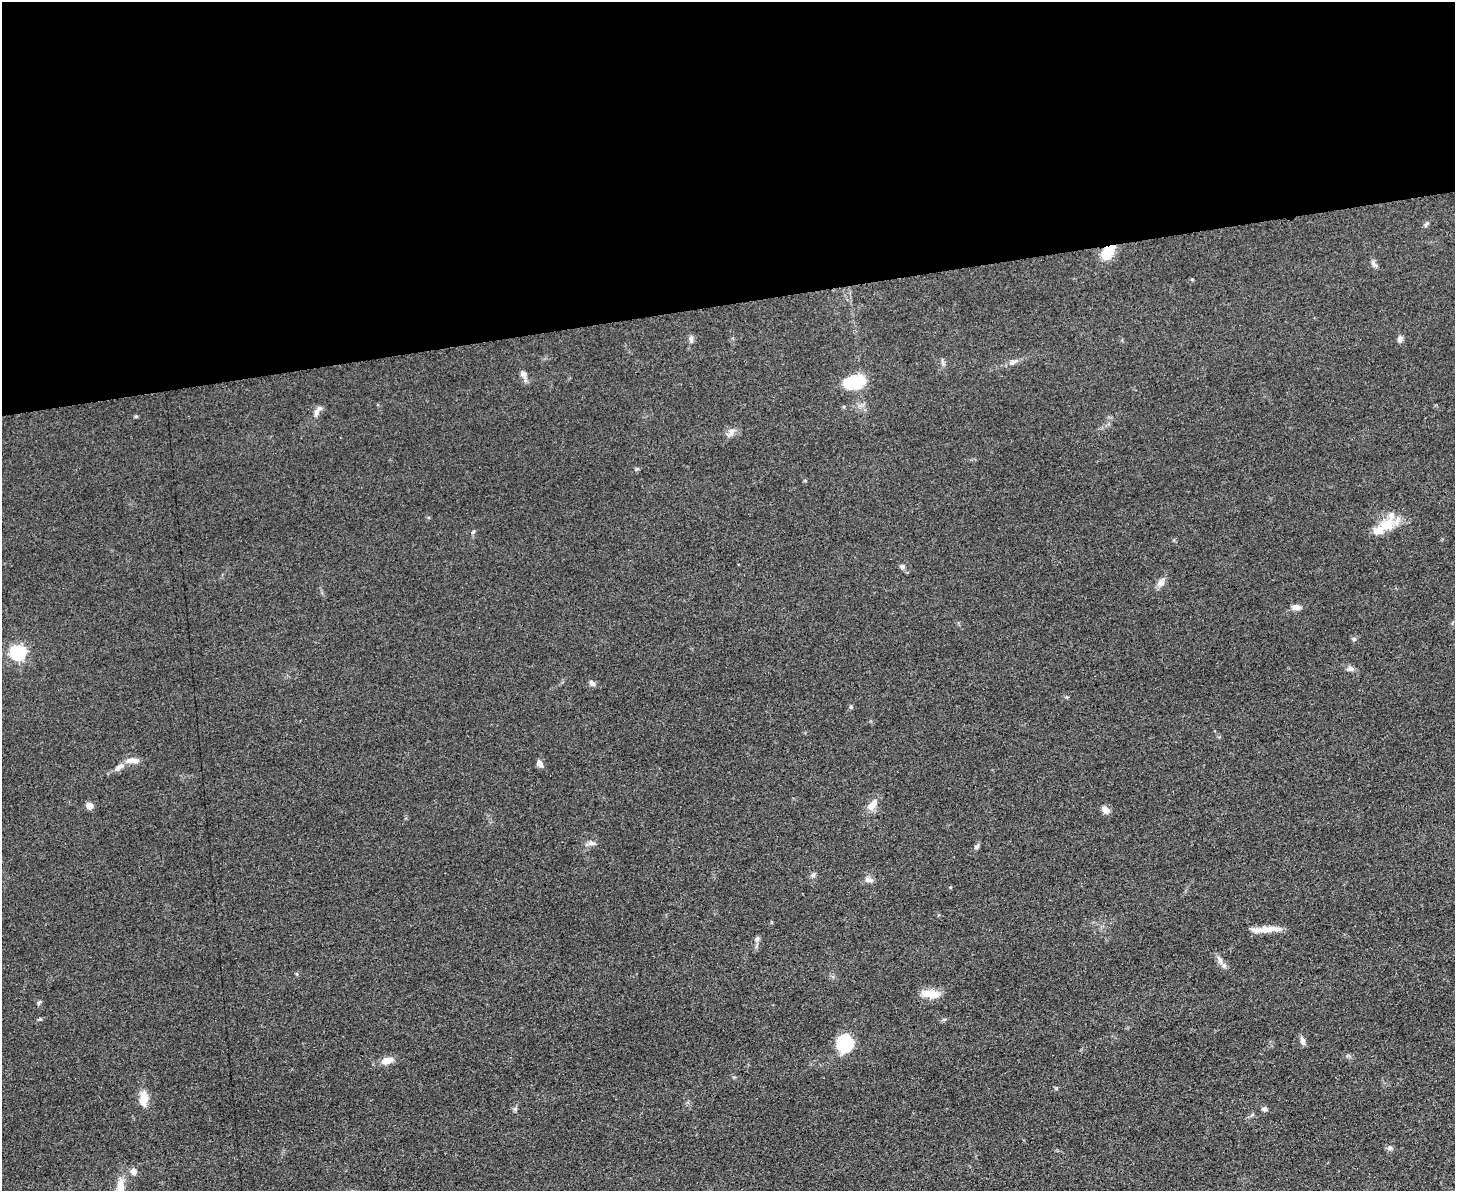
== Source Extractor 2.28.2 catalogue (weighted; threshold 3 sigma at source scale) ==
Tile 2 of 3 x 4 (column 2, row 1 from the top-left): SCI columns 1592-3044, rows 3572-4760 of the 4748 x 4767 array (HDU 1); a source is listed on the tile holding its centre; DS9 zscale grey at full resolution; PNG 1457 x 1193 px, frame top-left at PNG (2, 2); no overlay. Shown black and unused: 25% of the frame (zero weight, under 3 of 5 exposures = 1% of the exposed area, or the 3 px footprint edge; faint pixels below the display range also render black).
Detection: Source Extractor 2.28.2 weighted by HDU 2 'WHT'; one run over the whole footprint, this tile lists its part. Background 0.0464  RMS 0.0055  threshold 0.0249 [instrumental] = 3 sigma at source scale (4.5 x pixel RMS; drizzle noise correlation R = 1.50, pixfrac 1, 0.05/0.05 arcsec/px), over >= 5 px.
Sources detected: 51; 4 inside a brighter listed object's ellipse — not listed separately; the other 47 listed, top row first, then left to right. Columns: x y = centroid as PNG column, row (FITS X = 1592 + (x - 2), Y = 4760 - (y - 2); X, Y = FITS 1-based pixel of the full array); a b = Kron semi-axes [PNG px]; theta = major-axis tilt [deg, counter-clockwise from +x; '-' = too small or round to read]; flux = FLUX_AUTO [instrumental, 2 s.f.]
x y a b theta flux
1426 224 9 4 63 1.1
1108 252 15 9 51 15
1374 264 11 5 -48 1.7
691 339 9 6 81 1.6
1400 339 9 7 60 1.8
1013 362 13 7 22 2.5
523 374 11 7 -66 2.6
854 382 25 14 11 18
318 410 17 6 55 2.9
136 416 5 4 - 0.64
731 431 12 7 73 2.8
637 469 5 5 - 0.77
1387 524 21 16 22 12
473 532 6 4 43 0.83
902 567 6 5 - 1.5
1161 582 11 8 66 3.2
1296 607 11 6 -9 2.9
1354 639 6 5 - 1
18 653 7 6 - 120
1350 669 10 7 -14 2
592 683 9 6 -45 1.7
851 707 5 4 - 0.69
134 760 19 7 1 4
540 764 9 6 -56 2.4
119 767 17 7 33 3.9
873 804 19 9 51 5
90 806 7 7 - 3.6
1106 809 10 7 -41 3
591 843 11 6 1 2
977 846 8 5 50 1.3
813 875 6 6 - 1.2
869 880 13 6 -8 2.3
1270 929 30 8 4 7.1
757 939 7 6 - 1.4
1220 960 12 7 -68 2.8
931 994 21 8 -6 9.5
39 1002 7 4 62 0.88
944 1019 6 4 19 0.79
1302 1041 12 6 -71 2
844 1043 15 14 - 27
387 1060 15 8 12 5.5
144 1099 19 11 85 6.7
515 1109 6 5 - 0.99
1264 1109 6 6 - 1.4
1390 1148 8 7 - 1.6
133 1171 9 7 -79 2.5
121 1187 20 10 88 8.6
Overlapping masked pixels (flux is a lower limit): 1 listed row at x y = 1108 252
Isophote crosses this tile's border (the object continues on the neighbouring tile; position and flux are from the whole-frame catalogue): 1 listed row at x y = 121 1187